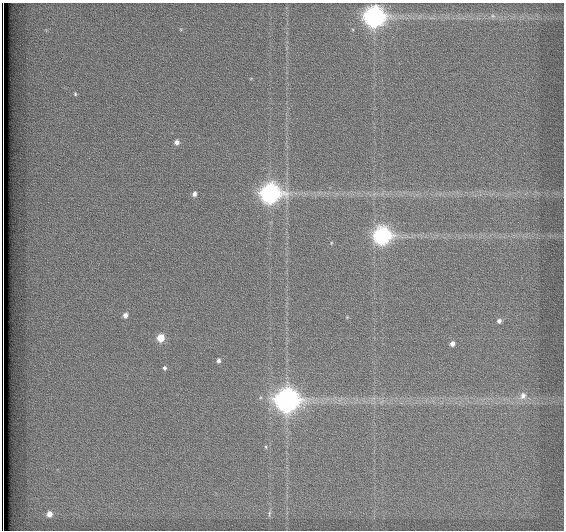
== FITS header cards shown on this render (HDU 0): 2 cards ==
NAXIS1  =                  562          / # of pixels in <axis direction>
NAXIS2  =                  528          / # of pixels in <axis direction>

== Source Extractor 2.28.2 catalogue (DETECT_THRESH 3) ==
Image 562 x 528 px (HDU 0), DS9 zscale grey, 1 PNG px = 1 image px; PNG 566 x 532 px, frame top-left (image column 1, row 528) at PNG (2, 3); no overlay
Background 1800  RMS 5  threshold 15.1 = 3 sigma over >= 5 px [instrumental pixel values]
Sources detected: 20; all 20 listed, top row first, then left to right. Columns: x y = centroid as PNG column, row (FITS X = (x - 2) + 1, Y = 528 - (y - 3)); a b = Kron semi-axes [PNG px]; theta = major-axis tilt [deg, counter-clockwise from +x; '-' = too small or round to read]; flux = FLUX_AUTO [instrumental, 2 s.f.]
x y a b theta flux
493 16 6 5 - 610
374 17 9 8 - 190000
75 94 6 5 - 550
177 142 5 5 - 1400
194 194 6 5 - 1200
270 194 9 8 - 160000
382 236 8 8 - 110000
331 243 4 2 - 260
125 315 6 5 - 1600
499 321 6 5 - 1100
161 338 6 6 - 6500
452 344 5 4 - 1600
218 360 5 4 - 850
164 368 5 4 - 700
523 396 11 9 64 2600
287 400 9 9 - 310000
266 447 5 3 - 330
49 514 6 5 - 2300
269 514 9 3 82 580
3 528 7 2 -90 2100
At the frame edge (FLAGS 8, measured only in part): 1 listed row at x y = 3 528